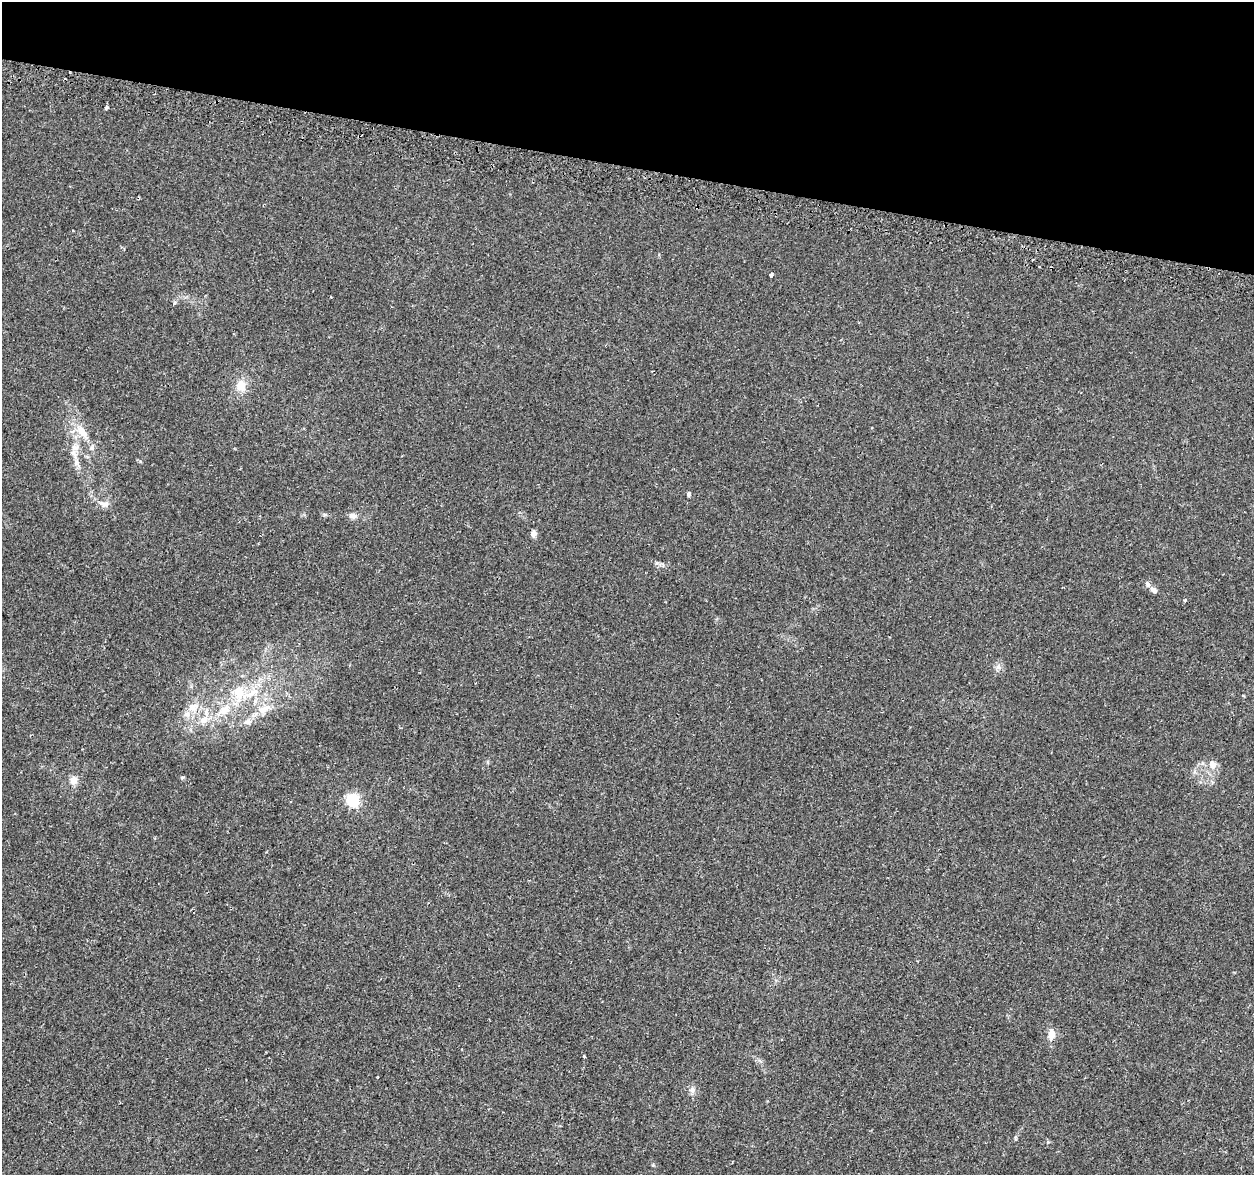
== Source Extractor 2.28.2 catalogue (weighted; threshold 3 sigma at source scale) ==
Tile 2 of 4 x 4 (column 2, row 1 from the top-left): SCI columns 1300-2551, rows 3848-5020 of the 5092 x 5290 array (HDU 1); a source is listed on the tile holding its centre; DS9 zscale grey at full resolution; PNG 1256 x 1177 px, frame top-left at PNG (2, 2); no overlay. Shown black and unused: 14% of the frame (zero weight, under 2 of 3 exposures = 3% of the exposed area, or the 3 px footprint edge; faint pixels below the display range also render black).
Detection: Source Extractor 2.28.2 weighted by HDU 2 'WHT'; one run over the whole footprint, this tile lists its part. Background 0.00631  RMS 0.0022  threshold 0.00969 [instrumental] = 3 sigma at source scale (4.5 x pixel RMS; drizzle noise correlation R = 1.50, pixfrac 1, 0.0396/0.0396 arcsec/px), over >= 5 px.
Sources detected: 32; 3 cosmic-ray / hot-pixel residue — not listed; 3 inside a brighter listed object's ellipse — not listed separately; the other 26 listed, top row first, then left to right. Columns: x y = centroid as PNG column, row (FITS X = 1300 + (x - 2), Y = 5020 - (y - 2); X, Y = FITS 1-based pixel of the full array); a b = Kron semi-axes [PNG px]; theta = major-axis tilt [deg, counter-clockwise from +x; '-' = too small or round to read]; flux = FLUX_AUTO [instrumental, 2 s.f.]
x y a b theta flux
106 107 4 3 - 2.1
771 275 4 3 - 1.6
331 297 2 2 - 0.19
241 386 15 13 -84 2.7
82 432 23 10 -53 3.4
75 447 11 8 -21 1.2
689 494 5 4 - 0.46
105 504 13 8 -5 1.2
352 516 9 7 -12 1
533 533 8 6 77 0.87
1154 590 9 6 -31 0.79
1185 600 3 3 - 0.6
998 667 8 7 - 0.78
239 693 21 15 89 4.8
193 707 14 12 27 2.6
225 710 19 12 35 4
263 710 16 9 22 2.4
204 720 14 9 34 2
248 722 10 8 14 1
1213 764 10 10 - 1.5
182 777 5 4 - 0.33
74 780 10 9 - 1.4
352 800 7 6 - 26
1051 1034 13 9 87 1.8
584 1056 4 3 - 0.19
692 1090 8 7 - 0.78
Unlisted compact peaks at least as high as the median listed source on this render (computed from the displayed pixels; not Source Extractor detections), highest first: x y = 657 563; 653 1165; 1016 1139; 324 515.